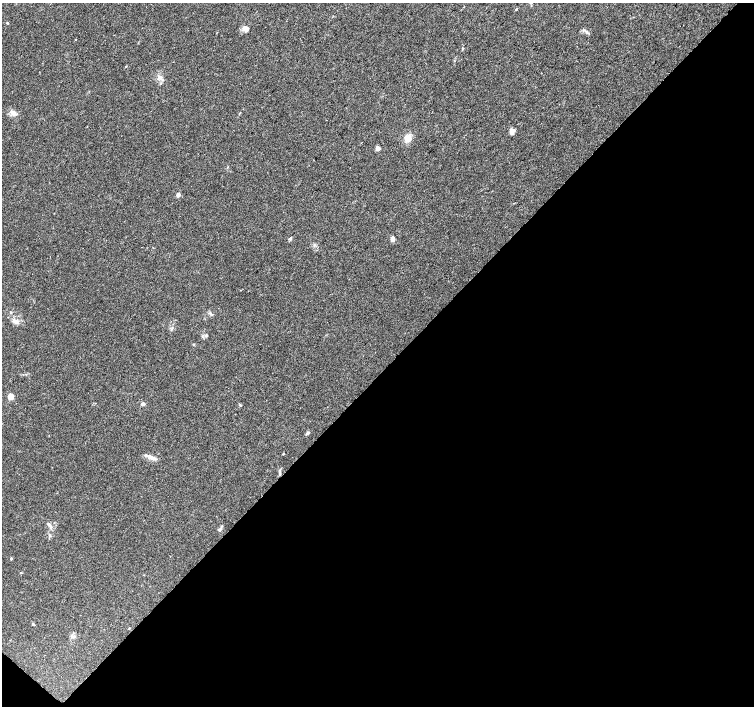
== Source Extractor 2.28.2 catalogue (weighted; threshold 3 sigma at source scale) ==
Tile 15 of 4 x 4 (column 3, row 4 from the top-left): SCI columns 3008-4510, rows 167-1574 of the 6021 x 6027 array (HDU 1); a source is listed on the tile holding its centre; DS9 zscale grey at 2 x 2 block average (1 PNG px = mean of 2 x 2 image px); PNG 756 x 708 px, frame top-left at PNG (2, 3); no overlay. Shown black and unused: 48% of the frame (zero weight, under 3 of 4 exposures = <1% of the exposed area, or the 3 px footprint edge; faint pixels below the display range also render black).
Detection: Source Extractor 2.28.2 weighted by HDU 2 'WHT'; one run over the whole footprint, this tile lists its part. Background 0.026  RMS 0.0034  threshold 0.0153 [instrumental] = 3 sigma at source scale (4.5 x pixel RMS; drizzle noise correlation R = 1.50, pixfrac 1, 0.0396/0.0396 arcsec/px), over >= 5 px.
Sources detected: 29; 1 inside a brighter listed object's ellipse — not listed separately; the other 28 listed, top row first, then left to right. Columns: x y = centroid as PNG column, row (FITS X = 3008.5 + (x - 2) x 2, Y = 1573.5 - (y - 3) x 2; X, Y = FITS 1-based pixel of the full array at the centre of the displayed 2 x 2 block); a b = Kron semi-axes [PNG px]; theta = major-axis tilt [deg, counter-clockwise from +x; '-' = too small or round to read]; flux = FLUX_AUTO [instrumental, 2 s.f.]
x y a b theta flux
516 9 3 2 - 0.63
7 23 3 2 - 0.46
245 29 10 5 -45 2.8
587 32 5 3 - 1.2
76 39 2 2 - 0.52
126 66 2 2 - 0.42
160 77 6 5 - 2.6
13 114 11 4 -48 2.8
512 131 7 5 41 3.2
408 138 11 6 65 5.6
378 148 5 4 - 2.6
178 195 2 2 - 5.4
290 239 4 3 - 1
393 239 6 4 -82 3
16 322 7 6 - 3.3
206 336 4 3 - 0.82
11 397 3 3 - 24
143 404 5 3 - 1.5
240 405 3 3 - 0.7
308 433 3 3 - 0.89
283 454 3 2 - 0.47
149 457 8 5 -38 3.2
280 474 7 3 85 1.7
49 525 7 4 -49 1.9
220 529 6 3 36 1.4
11 559 3 3 - 0.63
32 624 3 2 - 0.62
72 636 5 4 - 1.8
Overlapping masked pixels (flux is a lower limit): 1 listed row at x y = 280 474
Diffuse or blended objects may show on this block-average render without a row.